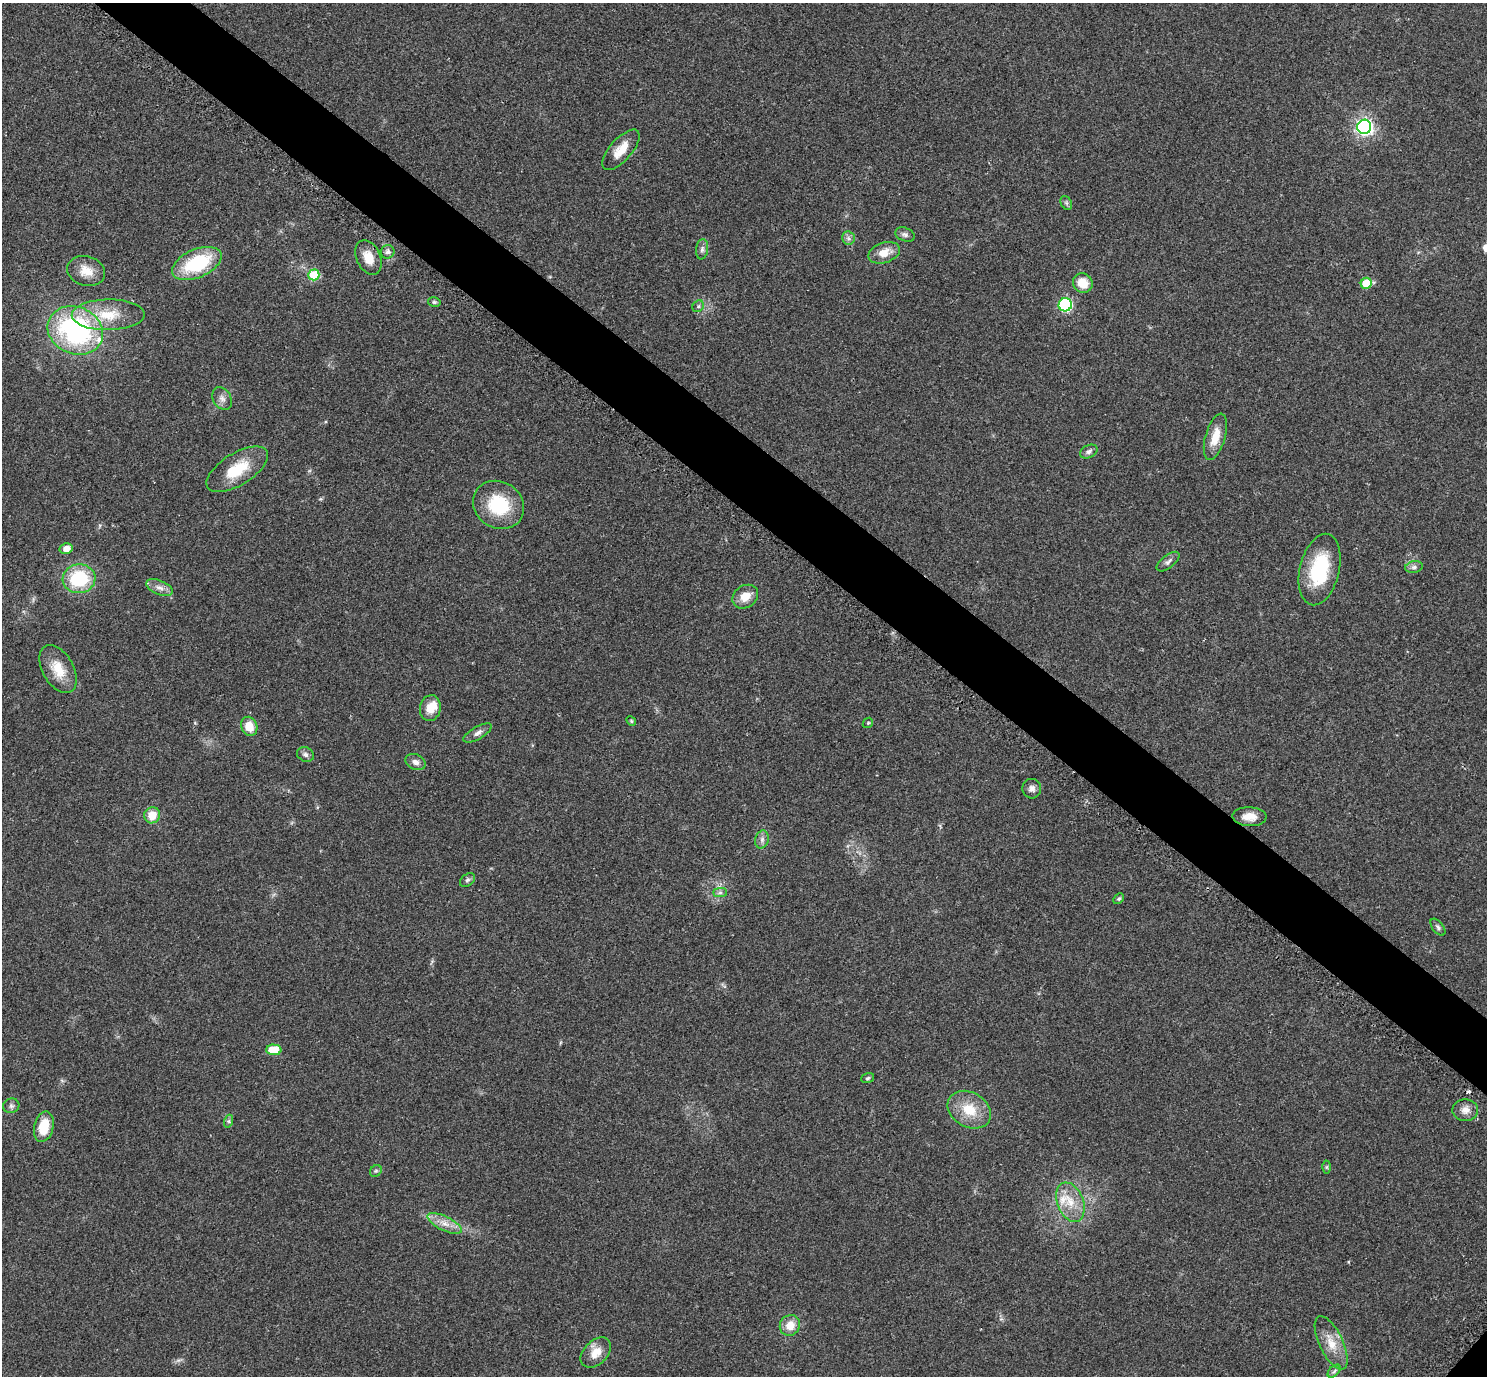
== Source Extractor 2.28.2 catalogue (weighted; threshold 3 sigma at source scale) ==
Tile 11 of 4 x 4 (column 3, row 3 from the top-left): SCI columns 3005-4489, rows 1562-2935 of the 6011 x 6010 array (HDU 1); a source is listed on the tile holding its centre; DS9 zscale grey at full resolution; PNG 1489 x 1378 px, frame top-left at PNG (2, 3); each listed source drawn as its Kron ellipse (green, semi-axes under 4 px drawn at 4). Shown black and unused: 5% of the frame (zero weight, under 2 of 3 exposures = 3% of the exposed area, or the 3 px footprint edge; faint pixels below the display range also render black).
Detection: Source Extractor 2.28.2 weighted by HDU 2 'WHT'; one run over the whole footprint, this tile lists its part. Background 0.0573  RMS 0.0073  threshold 0.033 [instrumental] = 3 sigma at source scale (4.5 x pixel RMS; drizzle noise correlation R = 1.50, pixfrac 1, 0.05/0.05 arcsec/px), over >= 5 px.
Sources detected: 66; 1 cosmic-ray / hot-pixel residue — neither listed nor drawn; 3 inside a brighter listed object's ellipse — not listed separately; the other 62 listed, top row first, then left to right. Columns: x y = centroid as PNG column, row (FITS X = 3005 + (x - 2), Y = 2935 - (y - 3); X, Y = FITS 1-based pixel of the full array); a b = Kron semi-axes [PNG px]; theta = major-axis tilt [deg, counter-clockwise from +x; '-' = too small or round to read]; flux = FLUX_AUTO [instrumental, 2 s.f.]
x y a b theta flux
1364 127 7 7 - 280
621 150 25 11 49 12
1066 203 7 5 -59 1.5
905 234 10 6 -19 2.4
848 238 7 6 - 2.2
702 249 10 6 82 2.3
388 252 7 7 - 2.4
884 253 16 10 19 9.7
368 257 18 12 -65 11
197 263 26 14 24 46
86 271 19 14 -18 11
314 275 5 5 - 31
1083 283 10 9 - 12
1366 283 5 5 - 19
434 302 6 5 - 1.3
1065 305 7 6 - 95
698 306 6 5 - 1.3
108 315 36 15 1 24
75 330 28 23 -22 120
222 399 12 9 -57 3.9
1215 437 24 10 74 12
1089 452 9 6 26 2.5
237 469 35 16 32 24
499 505 26 23 -33 36
66 549 6 5 - 6.3
1168 562 13 6 38 2.6
1414 567 9 6 10 2.1
1320 569 36 20 77 43
79 579 16 14 8 43
159 587 14 7 -22 4.3
745 597 14 11 35 9.1
58 669 26 15 -60 15
430 708 13 10 80 9.4
631 721 5 4 - 0.82
868 723 6 4 44 0.91
249 726 10 8 -69 11
477 733 16 6 30 3.4
305 754 8 7 - 2.4
415 762 10 7 -25 3.4
1032 789 10 9 - 3.2
152 815 8 7 - 11
1249 817 17 9 -2 8.2
762 839 9 6 76 2.7
467 880 8 6 39 1.7
720 893 7 4 0 1.6
1119 899 6 4 47 1.1
1438 927 10 5 -52 1.8
274 1050 7 5 -1 22
868 1078 6 5 - 1.2
11 1106 8 7 - 2
969 1110 23 17 -30 19
1465 1110 13 10 1 5.4
229 1121 6 4 72 1.2
44 1127 15 9 77 17
1327 1167 6 4 89 1
376 1171 6 5 - 1.4
1070 1202 20 13 -68 14
445 1223 19 7 -26 7.3
790 1325 11 10 - 9.4
1331 1343 29 12 -65 13
596 1353 18 12 45 10
1334 1371 8 4 45 1.6